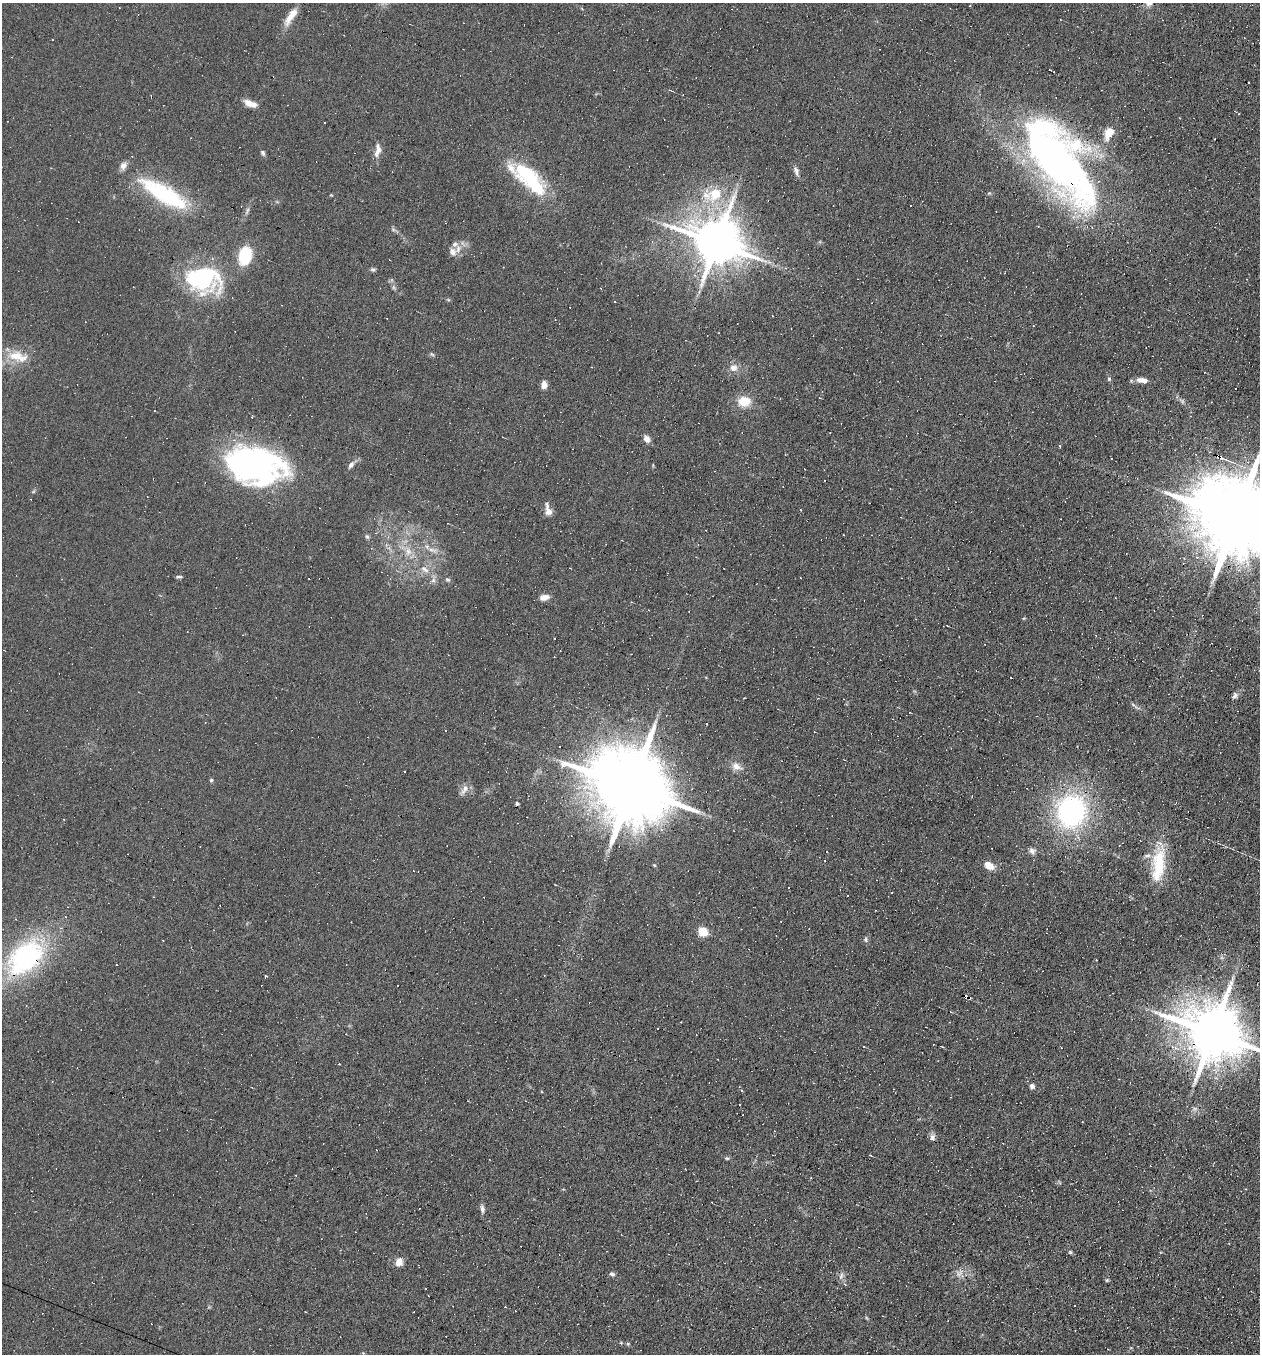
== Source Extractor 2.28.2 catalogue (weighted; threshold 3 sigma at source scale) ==
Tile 6 of 4 x 4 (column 2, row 2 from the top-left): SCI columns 1386-2643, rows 2703-4054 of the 5417 x 5405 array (HDU 1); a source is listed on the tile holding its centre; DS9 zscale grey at full resolution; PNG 1262 x 1356 px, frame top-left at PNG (2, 3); no overlay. Shown black and unused: <1% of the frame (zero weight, under 4 of 8 exposures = <1% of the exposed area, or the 3 px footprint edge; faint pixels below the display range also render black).
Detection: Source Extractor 2.28.2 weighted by HDU 2 'WHT'; one run over the whole footprint, this tile lists its part. Background 0.0908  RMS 0.0069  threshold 0.0281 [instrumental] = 3 sigma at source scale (4.09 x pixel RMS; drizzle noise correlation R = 1.36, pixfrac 0.8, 0.05/0.05 arcsec/px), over >= 5 px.
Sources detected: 190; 1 too faint to see at this stretch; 7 inside a brighter object's white glare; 89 cosmic-ray / hot-pixel residue — not listed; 6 inside a brighter listed object's ellipse — not listed separately; the other 87 listed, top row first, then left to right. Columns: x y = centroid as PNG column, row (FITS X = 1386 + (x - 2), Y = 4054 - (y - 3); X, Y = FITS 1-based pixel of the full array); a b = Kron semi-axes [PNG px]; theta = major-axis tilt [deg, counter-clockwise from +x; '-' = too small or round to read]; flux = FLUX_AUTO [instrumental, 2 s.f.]
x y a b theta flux
291 16 28 8 57 9.2
52 40 3 2 - 0.63
251 104 16 7 -20 5.9
325 123 2 2 - 0.48
1109 132 12 8 61 12
378 150 19 8 81 5.1
263 153 7 5 -58 1.4
1060 164 115 48 -59 350
796 171 14 4 -77 2.5
527 175 46 20 -45 50
989 193 5 4 - 0.75
164 194 61 18 -30 66
715 194 11 7 19 26
247 210 9 4 81 1.5
717 243 15 11 -16 2900
453 252 12 10 -67 4.5
245 256 16 11 79 29
785 268 4 3 - 0.58
373 269 6 5 - 1.3
203 276 35 31 -1 70
393 287 7 4 -72 1.3
614 301 3 2 - 0.64
772 316 3 2 - 0.56
18 356 30 13 -12 14
733 368 10 9 - 4.5
1109 379 6 5 - 1.1
1142 380 14 6 -3 4.7
544 385 8 6 86 4
744 401 14 11 -3 12
155 411 3 2 - 0.39
252 417 3 2 - 0.6
646 439 8 6 -57 3.9
1060 446 3 2 - 1
1218 456 5 3 - 32
351 465 11 6 53 2.5
264 476 58 35 52 96
548 510 15 7 -75 5
800 510 3 2 - 0.82
1235 517 23 17 -29 12000
367 536 7 5 -61 1.2
386 545 6 4 17 1
432 550 14 5 -15 3.8
408 552 12 9 82 5.5
1197 557 4 4 - 1.4
570 568 2 2 - 0.42
425 569 15 7 -40 5.4
179 576 8 3 6 1.2
448 580 6 5 - 1.3
544 597 12 7 7 4
555 639 3 2 - 0.63
976 671 3 2 - 0.42
1235 695 9 6 54 2
1135 706 19 2 -35 1.5
707 724 3 3 - 2.3
737 766 16 7 -33 4.7
211 780 5 4 - 1
630 786 22 17 -28 11000
464 789 15 7 58 4
517 803 3 3 - 1.6
1071 811 31 27 79 130
1101 816 4 4 - 0.64
64 819 3 2 - 0.61
1032 851 10 7 -35 2.6
1159 863 45 17 87 30
654 865 5 4 - 0.64
989 866 12 8 -22 7.7
703 931 5 5 - 38
865 940 7 6 - 1.3
25 957 47 29 44 110
116 965 3 3 - 1.1
266 976 3 3 - 0.65
544 976 3 2 - 0.54
657 1028 3 2 - 1
1212 1032 16 14 -27 5100
863 1046 4 2 - 0.6
1032 1086 7 6 - 1.8
741 1091 3 2 - 1.8
1195 1108 8 4 -9 1.4
932 1137 9 8 - 2.4
727 1158 6 4 -20 1
1246 1189 3 2 - 0.37
482 1209 10 5 -82 2.5
1070 1252 8 4 -47 1
399 1262 10 8 77 4.9
612 1274 7 5 -26 1.5
841 1276 11 5 72 2
1107 1280 5 5 - 0.81
Overlapping masked pixels (flux is a lower limit): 6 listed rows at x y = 1060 164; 717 243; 1218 456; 1235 517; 25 957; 1212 1032
Isophote crosses this tile's border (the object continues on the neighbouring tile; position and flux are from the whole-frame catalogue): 2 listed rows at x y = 1235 517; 1212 1032
Unlisted compact peaks at least as high as the median listed source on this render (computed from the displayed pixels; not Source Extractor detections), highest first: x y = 628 1344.